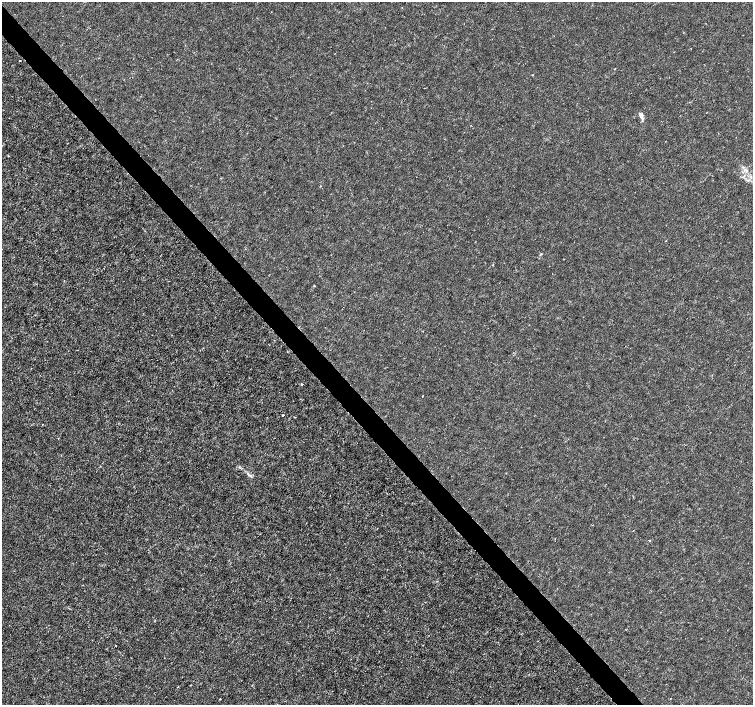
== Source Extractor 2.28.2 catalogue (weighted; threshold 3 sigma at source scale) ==
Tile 11 of 4 x 4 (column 3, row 3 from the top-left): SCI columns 3008-4509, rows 1615-3019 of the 6011 x 5972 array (HDU 1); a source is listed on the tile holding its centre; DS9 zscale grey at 2 x 2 block average (1 PNG px = mean of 2 x 2 image px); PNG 755 x 707 px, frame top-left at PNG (2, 2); no overlay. Shown black and unused: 4% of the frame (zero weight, under 3 of 4 exposures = <1% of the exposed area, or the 3 px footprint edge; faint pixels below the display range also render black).
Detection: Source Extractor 2.28.2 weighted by HDU 2 'WHT'; one run over the whole footprint, this tile lists its part. Background -1.22e-04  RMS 0.0012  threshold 0.00541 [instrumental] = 3 sigma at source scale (4.5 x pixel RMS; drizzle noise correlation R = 1.50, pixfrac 1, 0.0396/0.0396 arcsec/px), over >= 5 px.
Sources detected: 11; all 11 listed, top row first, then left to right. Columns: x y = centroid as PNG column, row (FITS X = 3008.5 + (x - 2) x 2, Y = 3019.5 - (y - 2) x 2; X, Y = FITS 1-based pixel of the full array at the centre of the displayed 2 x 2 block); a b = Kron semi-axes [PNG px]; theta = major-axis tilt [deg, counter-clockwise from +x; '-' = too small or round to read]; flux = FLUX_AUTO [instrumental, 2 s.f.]
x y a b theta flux
20 61 2 2 - 0.18
641 115 7 4 -77 1.2
541 254 3 2 - 0.18
302 384 2 2 - 1.9
422 396 2 2 - 0.32
282 415 2 2 - 0.59
58 438 2 2 - 0.14
649 540 2 2 - 0.2
115 646 2 2 - 0.15
178 687 2 2 - 0.14
220 699 2 2 - 0.19
Diffuse or blended objects may show on this block-average render without a row.